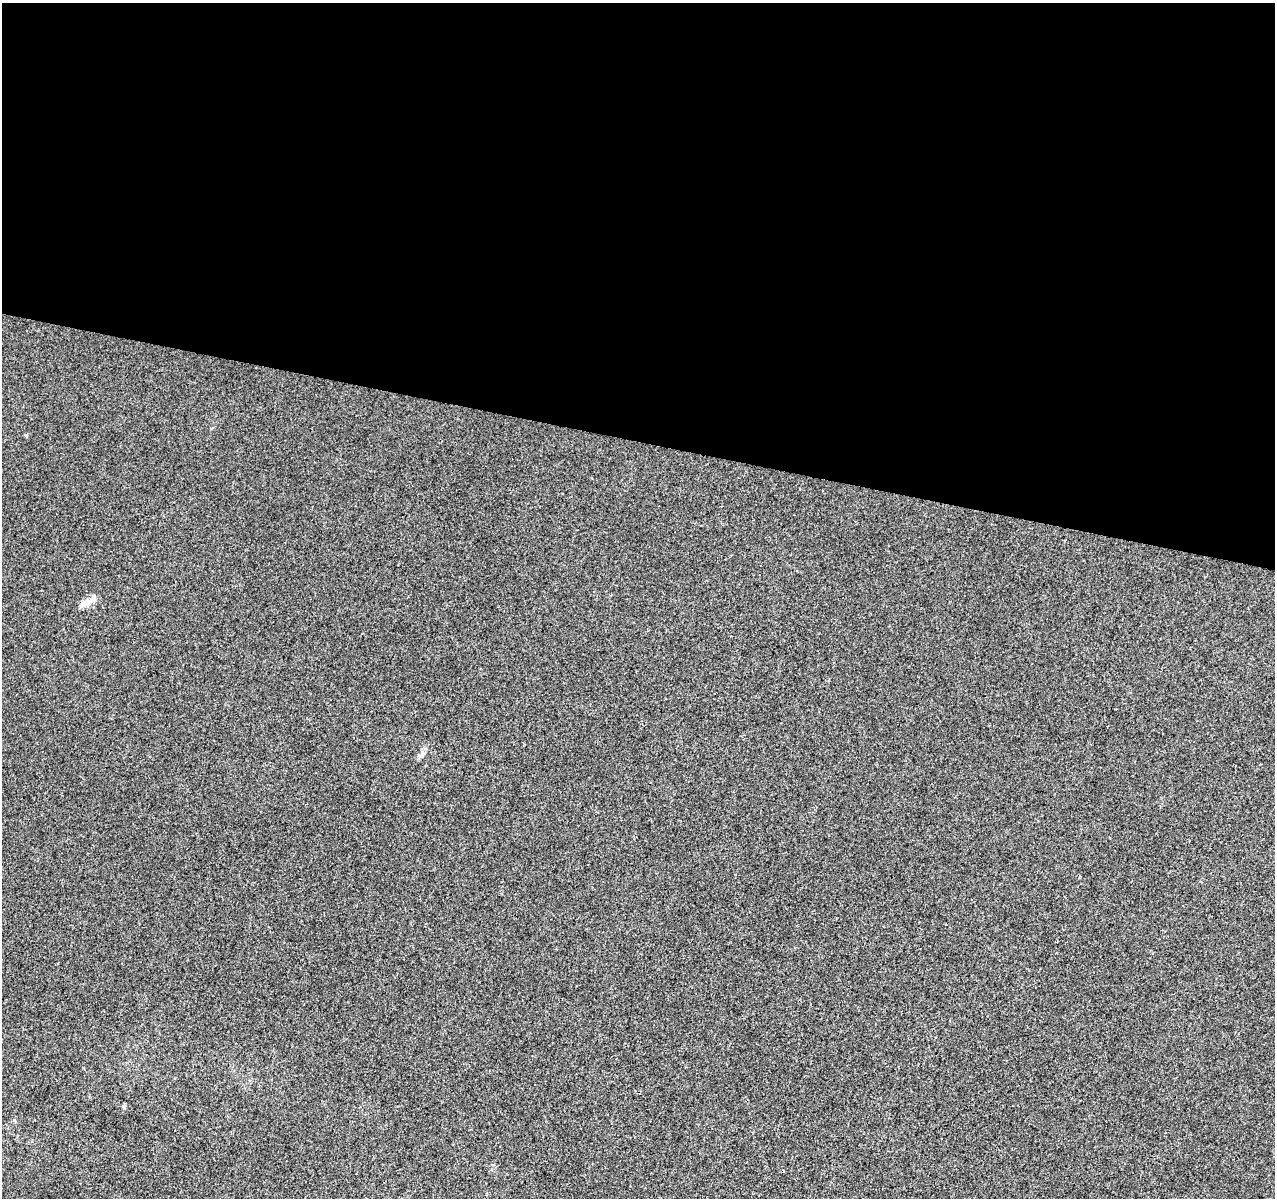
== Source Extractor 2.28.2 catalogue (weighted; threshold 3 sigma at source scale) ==
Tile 3 of 4 x 4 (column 3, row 1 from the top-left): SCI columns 2558-3830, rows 3873-5068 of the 5104 x 5290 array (HDU 1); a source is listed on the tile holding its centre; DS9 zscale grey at full resolution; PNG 1277 x 1200 px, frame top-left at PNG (2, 3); no overlay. Shown black and unused: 37% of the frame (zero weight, under 3 of 4 exposures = <1% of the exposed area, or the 3 px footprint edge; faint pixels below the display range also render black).
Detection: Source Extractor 2.28.2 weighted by HDU 2 'WHT'; one run over the whole footprint, this tile lists its part. Background -1.32e-04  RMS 0.0035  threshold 0.016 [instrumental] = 3 sigma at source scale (4.5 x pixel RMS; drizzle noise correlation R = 1.50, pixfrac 1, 0.0396/0.0396 arcsec/px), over >= 5 px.
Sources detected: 4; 1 inside a brighter listed object's ellipse — not listed separately; the other 3 listed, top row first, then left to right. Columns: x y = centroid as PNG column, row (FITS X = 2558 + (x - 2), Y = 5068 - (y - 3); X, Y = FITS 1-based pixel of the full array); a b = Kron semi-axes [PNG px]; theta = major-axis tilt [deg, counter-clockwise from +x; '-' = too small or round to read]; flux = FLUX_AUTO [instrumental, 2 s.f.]
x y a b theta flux
88 602 11 9 24 2.5
422 754 13 4 78 0.98
124 1106 5 4 - 0.7